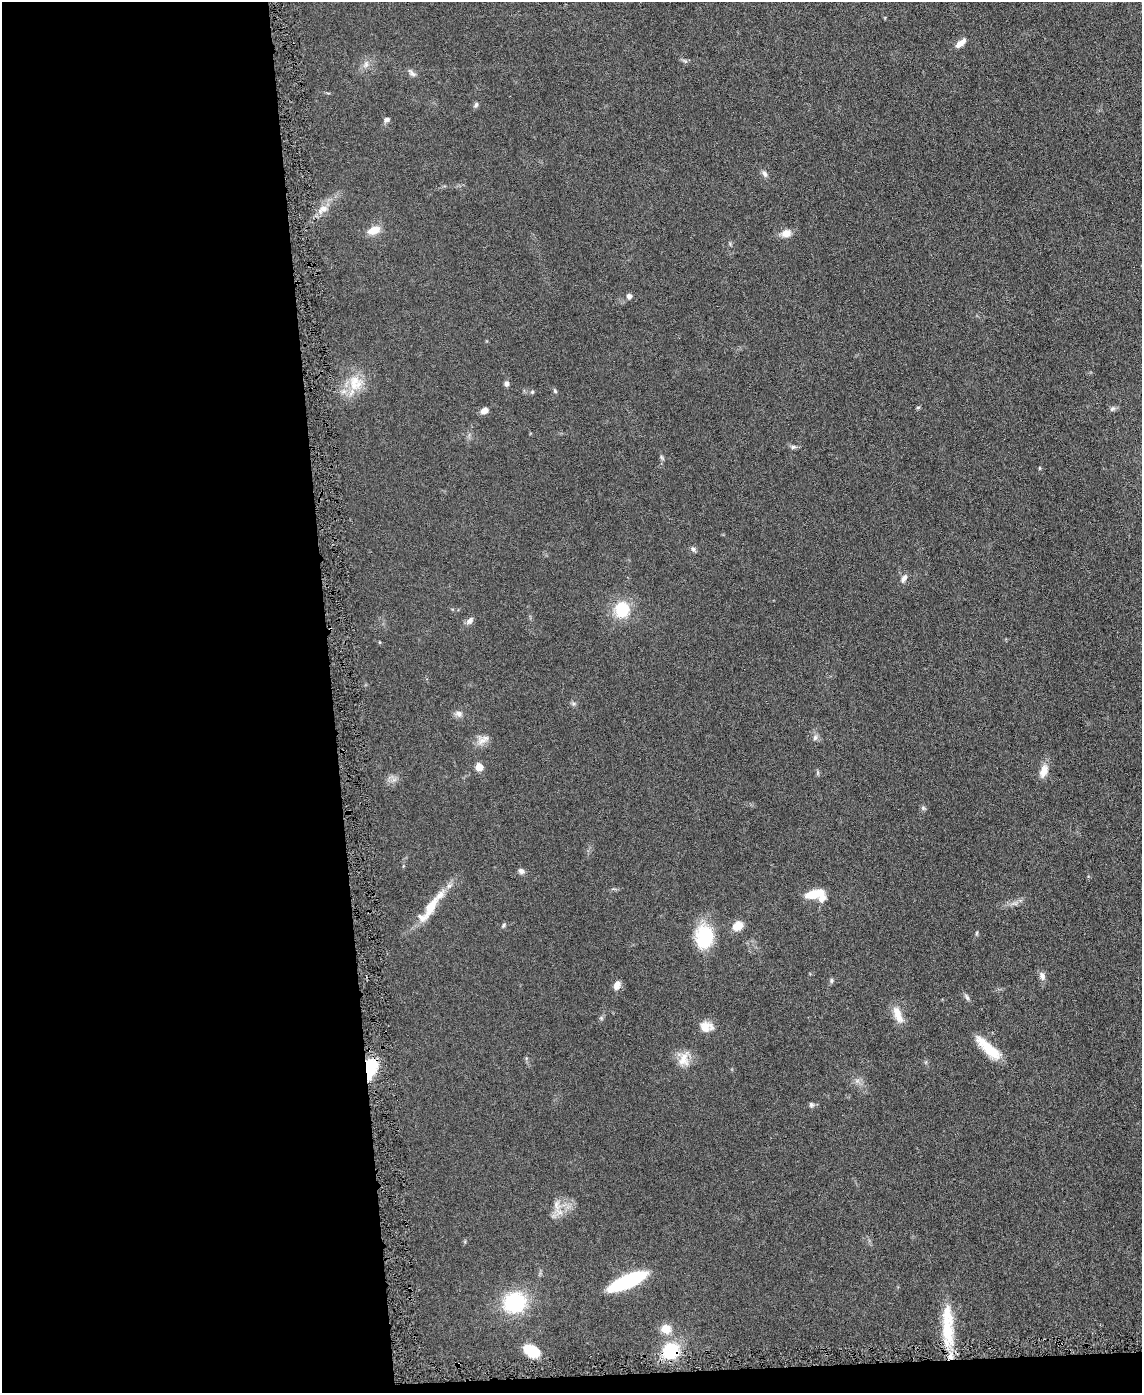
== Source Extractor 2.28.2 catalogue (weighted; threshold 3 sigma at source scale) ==
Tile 9 of 4 x 3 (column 1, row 3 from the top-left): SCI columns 1-1140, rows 128-1518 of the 4565 x 4533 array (HDU 1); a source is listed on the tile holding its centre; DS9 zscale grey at full resolution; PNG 1144 x 1395 px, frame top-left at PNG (2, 2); no overlay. Shown black and unused: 30% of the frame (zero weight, under 3 of 6 exposures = <1% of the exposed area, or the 3 px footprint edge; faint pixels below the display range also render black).
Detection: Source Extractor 2.28.2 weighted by HDU 2 'WHT'; one run over the whole footprint, this tile lists its part. Background 0.0616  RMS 0.0057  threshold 0.0235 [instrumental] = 3 sigma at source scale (4.09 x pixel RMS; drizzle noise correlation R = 1.36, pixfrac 0.8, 0.05/0.05 arcsec/px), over >= 5 px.
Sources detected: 60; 5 inside a brighter listed object's ellipse — not listed separately; the other 55 listed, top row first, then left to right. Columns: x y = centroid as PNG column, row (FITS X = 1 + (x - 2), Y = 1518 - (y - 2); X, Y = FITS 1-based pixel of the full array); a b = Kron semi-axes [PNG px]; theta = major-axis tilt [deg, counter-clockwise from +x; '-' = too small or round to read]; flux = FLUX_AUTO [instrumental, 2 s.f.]
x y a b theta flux
960 43 13 6 41 4.2
366 64 9 6 75 2.2
412 73 13 6 -46 1.8
476 105 8 5 64 1.1
386 120 8 6 10 1.5
765 174 10 6 -58 1.7
323 209 17 9 29 4.9
374 230 16 9 21 6.2
786 233 13 10 17 4.2
629 296 5 5 - 2.3
355 381 16 15 - 10
506 384 6 5 - 1.8
555 391 7 4 -46 0.75
532 392 6 4 45 0.66
918 407 6 3 19 0.63
1112 409 9 5 37 1.3
484 411 7 6 - 3.7
793 447 7 6 - 1.2
661 457 7 4 -71 0.93
1039 468 5 3 - 0.49
693 549 7 6 - 1.2
903 579 9 7 85 2
622 610 19 17 88 18
469 621 11 7 50 2.2
459 714 10 8 -13 2.4
815 738 8 5 63 1.5
483 740 15 9 11 4.1
479 767 5 5 - 11
1044 771 17 9 71 5.4
923 808 5 5 - 0.94
521 871 8 7 - 1.8
814 894 19 8 12 12
431 907 30 10 59 13
503 925 8 4 58 0.88
738 926 10 8 40 7.5
977 933 6 4 88 0.66
705 936 25 18 85 27
1042 976 13 7 -77 2.4
831 980 6 5 - 0.99
617 985 10 7 65 3.6
967 997 10 5 -65 1.4
898 1015 24 9 -69 6.8
601 1018 5 5 - 0.82
706 1027 17 12 -1 5.6
988 1048 36 10 -44 15
684 1060 19 14 83 7.2
370 1068 17 9 73 34
811 1105 7 6 - 1.2
556 1205 15 7 -73 4
627 1281 33 9 24 55
515 1302 19 17 24 42
666 1329 14 12 -18 6.1
948 1332 42 17 -81 23
531 1351 18 11 -27 14
670 1351 17 15 40 26
Overlapping masked pixels (flux is a lower limit): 3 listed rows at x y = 370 1068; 948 1332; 670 1351